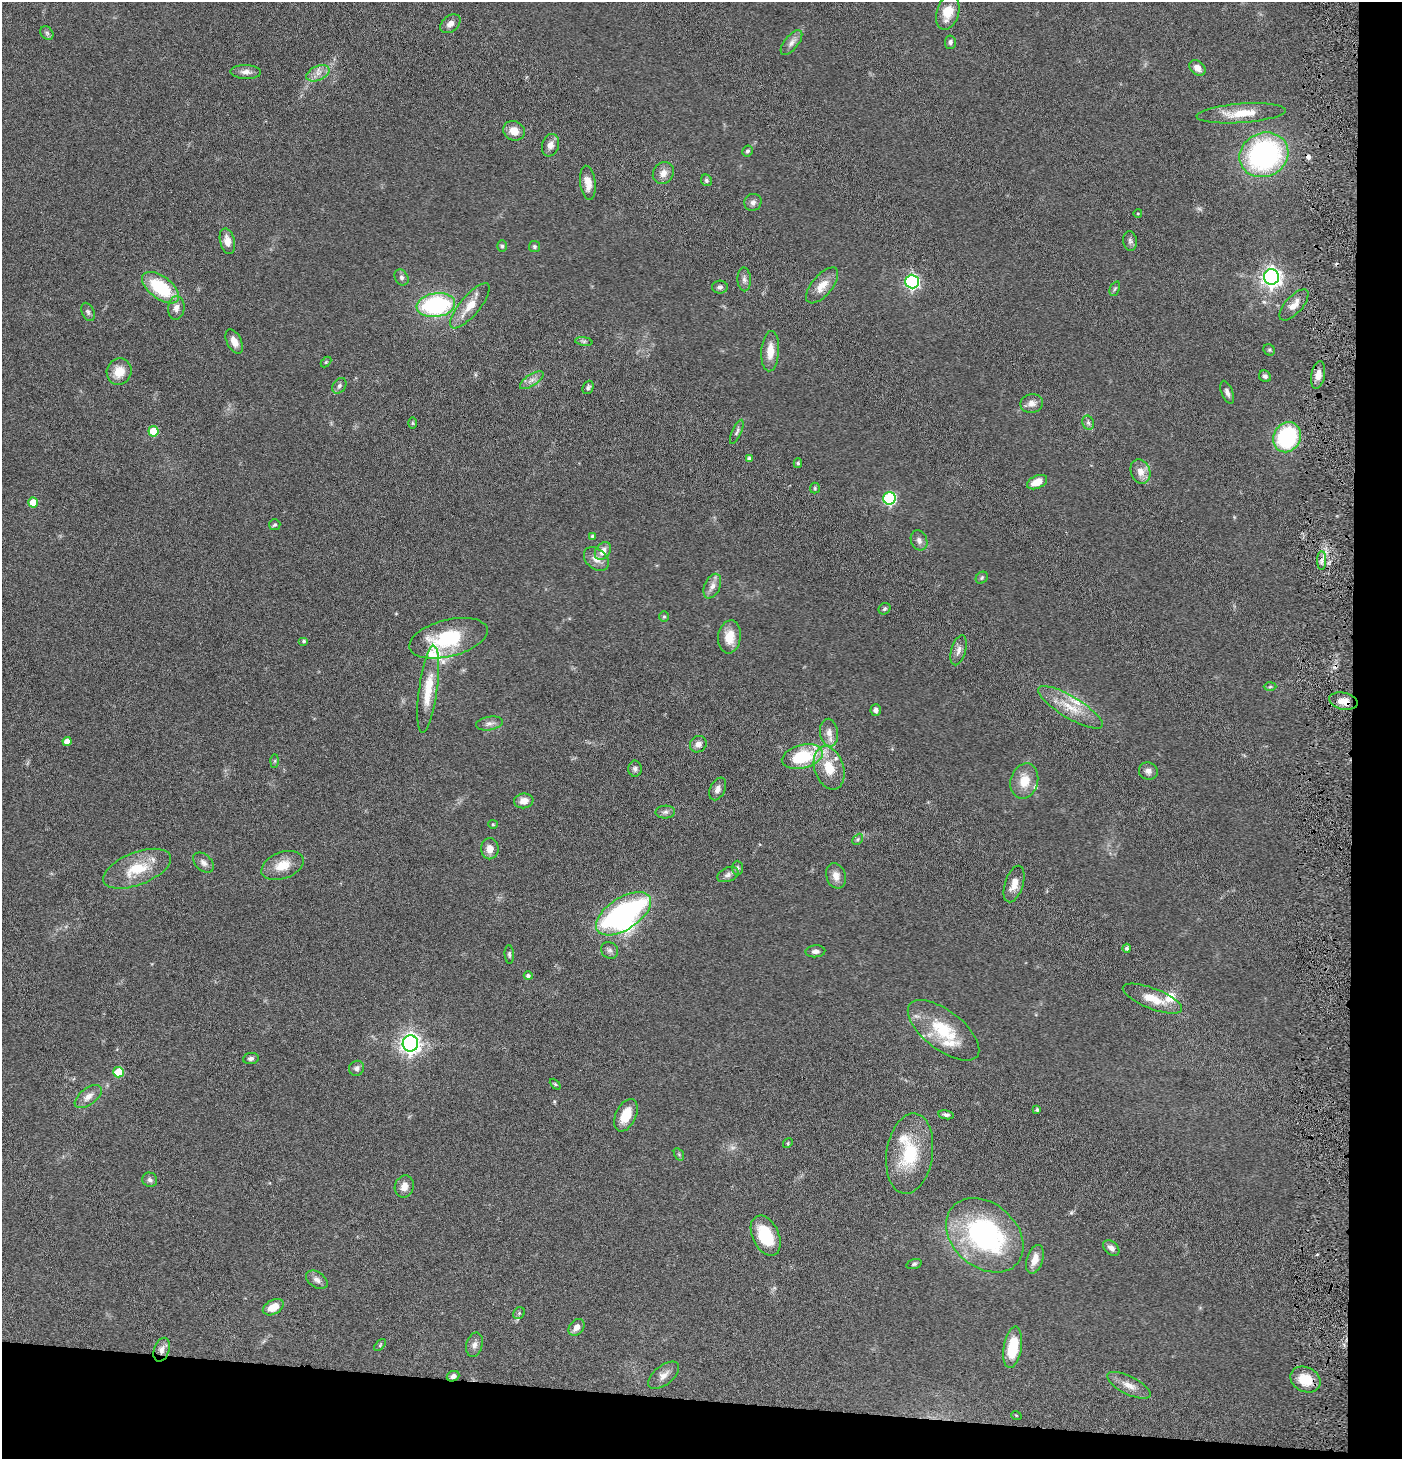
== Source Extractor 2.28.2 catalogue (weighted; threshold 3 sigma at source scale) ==
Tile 9 of 3 x 3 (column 3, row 3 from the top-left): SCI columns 2947-4346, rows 1-1457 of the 4445 x 4372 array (HDU 1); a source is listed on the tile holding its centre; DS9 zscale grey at full resolution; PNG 1404 x 1461 px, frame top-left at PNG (2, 2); each listed source drawn as its Kron ellipse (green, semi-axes under 4 px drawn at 4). Shown black and unused: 8% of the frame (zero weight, under 4 of 8 exposures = <1% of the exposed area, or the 3 px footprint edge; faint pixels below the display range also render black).
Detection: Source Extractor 2.28.2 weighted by HDU 2 'WHT'; one run over the whole footprint, this tile lists its part. Background 0.0791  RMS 0.0044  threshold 0.0179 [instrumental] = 3 sigma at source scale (4.09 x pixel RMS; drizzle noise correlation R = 1.36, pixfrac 0.8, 0.05/0.05 arcsec/px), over >= 5 px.
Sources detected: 154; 1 too faint to see at this stretch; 2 cosmic-ray / hot-pixel residue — neither listed nor drawn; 9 inside a brighter listed object's ellipse — not listed separately; the other 142 listed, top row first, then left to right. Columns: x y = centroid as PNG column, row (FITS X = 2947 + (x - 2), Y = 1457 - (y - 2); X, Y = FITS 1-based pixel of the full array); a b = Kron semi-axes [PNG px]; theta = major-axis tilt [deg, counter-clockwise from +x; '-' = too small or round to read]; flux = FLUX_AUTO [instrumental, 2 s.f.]
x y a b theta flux
948 12 18 11 74 7.7
450 24 11 8 39 2.4
47 33 7 6 - 0.91
950 42 6 5 - 1
791 43 15 7 51 2.3
1197 68 9 6 -41 2.8
246 72 15 7 -2 2.4
318 73 12 7 23 2.8
1241 113 44 9 4 10
514 131 11 9 -24 4.4
550 145 11 8 72 2.6
747 151 6 5 - 0.8
1264 155 25 22 24 82
663 173 11 10 - 3.1
706 180 6 5 - 0.85
588 183 17 7 -83 4.3
753 202 9 8 - 1.6
1138 213 4 3 - 0.28
227 241 13 7 -77 3.9
1130 241 10 7 -79 1.2
502 246 5 5 - 0.73
534 246 5 5 - 0.76
401 277 8 6 -58 1.2
1271 277 8 7 - 210
744 279 12 7 -87 1.6
912 282 7 6 - 85
822 285 22 10 50 5.7
720 287 8 6 1 1.1
161 288 21 11 -37 23
1115 289 7 4 68 0.71
436 305 19 12 8 50
1294 305 19 8 48 3.9
470 306 28 9 50 7.4
176 308 12 8 84 2.5
88 312 9 6 -66 1.1
584 341 8 4 -8 0.95
234 342 13 7 -64 3.2
1269 350 6 5 - 0.62
770 351 20 9 86 5.7
326 362 6 4 45 0.49
119 372 13 12 - 6.2
1318 375 14 7 80 3.3
1265 376 6 5 - 1.1
532 380 13 5 33 2.2
339 386 8 6 55 1.1
588 387 7 5 66 0.92
1227 392 12 5 -69 1.7
1032 403 11 9 11 2.6
412 423 6 4 -89 0.48
1088 423 7 5 -69 1
153 431 5 5 - 12
737 432 13 4 66 1.1
1287 437 15 13 62 37
749 459 4 3 - 1
798 463 5 4 - 0.63
1140 472 12 9 -71 3.9
1037 482 11 6 23 5.1
815 488 5 5 - 0.54
889 498 6 6 - 49
33 503 5 5 - 6.5
275 525 6 5 - 0.82
593 536 4 4 - 0.89
919 540 10 8 -68 1.8
603 551 10 7 55 3.1
596 559 14 10 -41 3.2
1322 560 9 4 89 1.5
982 578 7 5 47 0.65
712 586 13 7 65 2.6
884 609 6 5 - 0.73
664 617 5 5 - 0.57
729 637 16 11 83 6.7
448 638 40 18 14 26
304 641 5 4 - 0.59
959 650 15 7 74 2.3
1270 687 6 4 2 0.57
428 689 44 9 82 11
1343 701 14 8 -12 4.3
1070 707 37 11 -31 10
876 710 5 5 - 1.6
489 723 13 6 11 1.9
829 733 14 9 -81 3.3
67 741 4 4 - 3.2
698 744 9 7 42 2.2
802 757 21 11 14 22
275 761 6 4 88 0.58
829 768 22 14 -71 11
635 769 8 6 -90 1.3
1148 771 9 8 - 1.9
1024 781 18 13 76 7.5
718 789 12 7 65 2.2
524 801 9 7 8 3.5
665 812 10 6 1 1.3
493 824 4 4 - 0.44
858 839 6 4 47 0.7
490 849 10 8 89 3.4
203 863 12 8 -42 1.9
282 865 22 13 21 7.2
737 868 7 5 90 0.83
137 869 36 16 21 13
728 875 11 7 22 1.6
836 876 13 9 -71 3.4
1014 884 19 9 72 4.3
623 914 31 16 33 110
1127 948 4 4 - 0.72
610 950 9 8 - 1.3
815 951 10 6 4 1.4
509 954 9 4 -86 0.8
528 976 4 4 - 1.1
1152 999 31 10 -21 8.1
944 1030 42 19 -38 20
410 1043 8 7 - 220
251 1058 8 5 8 1.3
357 1068 8 7 - 1.5
118 1072 5 5 - 15
555 1084 6 4 -45 0.51
88 1097 16 8 37 3.5
1037 1110 4 3 - 0.65
626 1115 17 10 66 8.3
946 1115 8 4 -10 1
788 1143 5 4 - 0.46
679 1154 7 4 -57 0.59
910 1154 40 23 81 22
150 1180 7 7 - 1.2
404 1186 11 9 73 3.1
985 1235 43 32 -41 75
766 1236 21 13 -64 16
1111 1248 9 6 -42 1.9
1035 1259 15 8 72 4.4
914 1264 8 4 16 0.73
317 1280 12 7 -34 2
273 1307 11 7 29 5.5
519 1313 6 5 - 0.72
577 1327 9 7 50 2.8
380 1345 7 4 47 0.6
474 1345 12 8 74 2
1013 1347 21 9 80 15
162 1350 12 7 72 2.5
664 1375 18 9 39 3.3
453 1376 6 5 - 1.5
1305 1379 16 12 -24 8.5
1129 1385 24 9 -27 4.1
1016 1415 5 3 - 0.33
Overlapping masked pixels (flux is a lower limit): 3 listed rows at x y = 1343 701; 162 1350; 453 1376